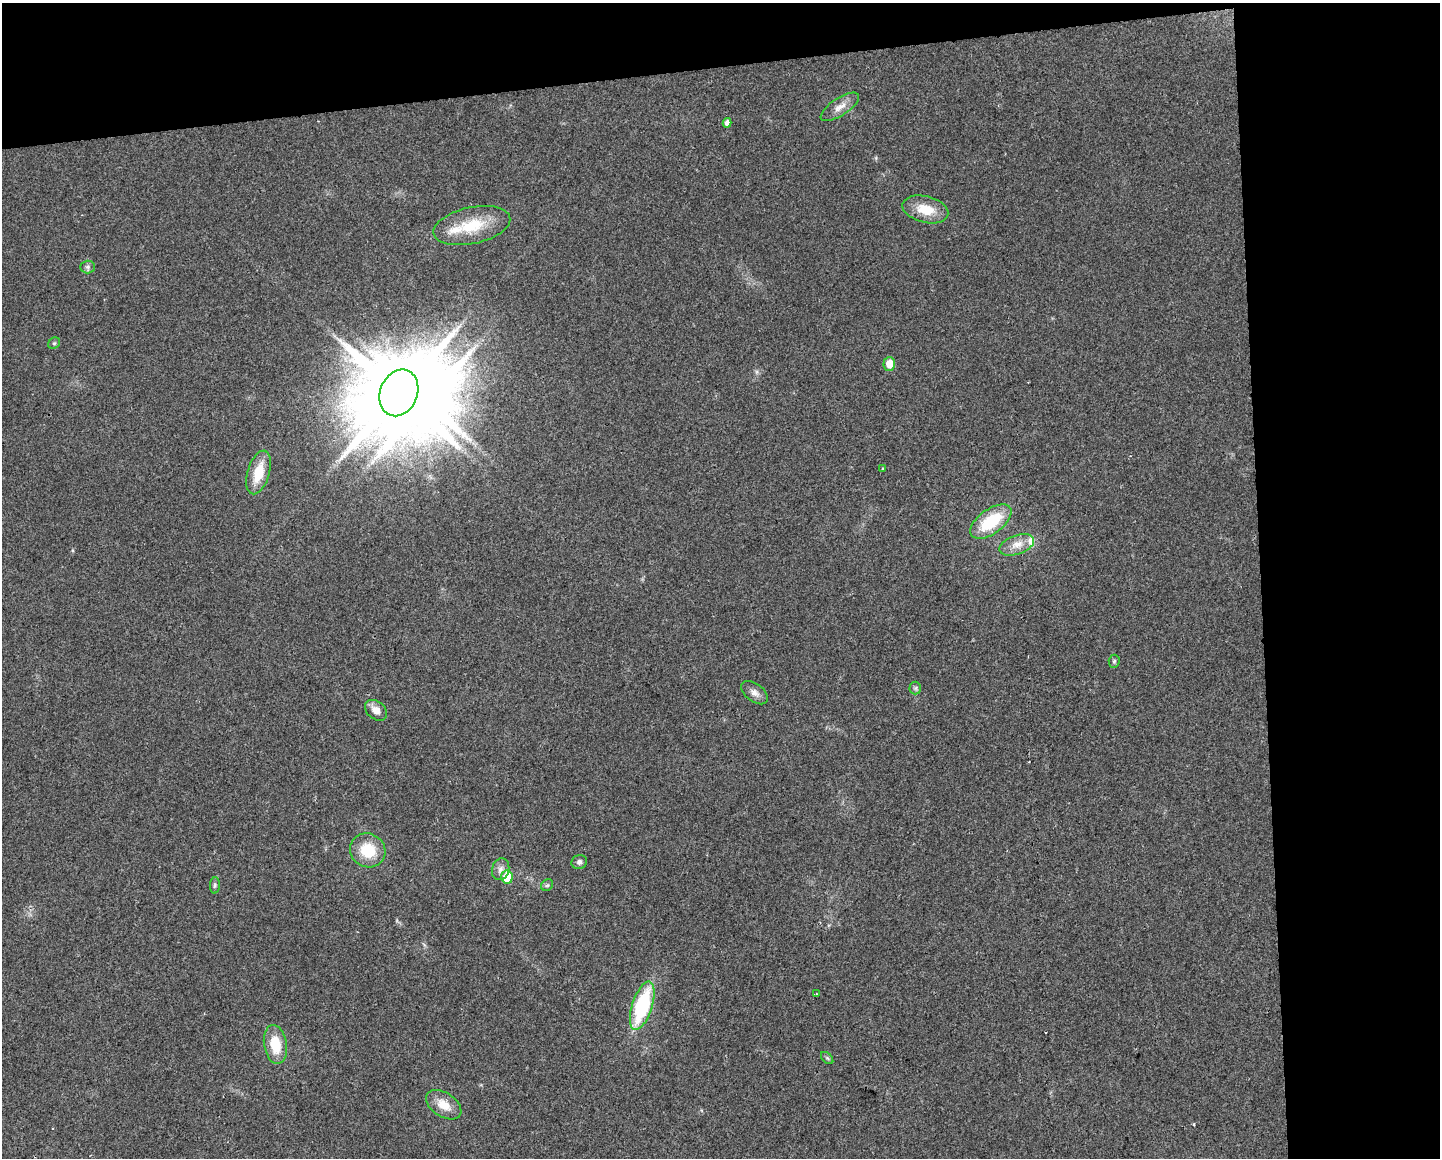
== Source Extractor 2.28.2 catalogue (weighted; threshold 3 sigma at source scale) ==
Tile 3 of 3 x 4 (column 3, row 1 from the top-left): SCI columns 2888-4325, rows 3469-4624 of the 4379 x 4624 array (HDU 1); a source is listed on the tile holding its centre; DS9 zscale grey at full resolution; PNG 1442 x 1160 px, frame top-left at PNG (2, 3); each listed source drawn as its Kron ellipse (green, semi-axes under 4 px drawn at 4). Shown black and unused: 18% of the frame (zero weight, under 2 of 3 exposures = <1% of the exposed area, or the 3 px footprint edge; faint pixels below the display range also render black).
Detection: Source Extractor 2.28.2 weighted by HDU 2 'WHT'; one run over the whole footprint, this tile lists its part. Background 0.0451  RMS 0.0067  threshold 0.0301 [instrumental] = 3 sigma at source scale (4.5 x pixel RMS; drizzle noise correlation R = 1.50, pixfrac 1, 0.0396/0.0396 arcsec/px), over >= 5 px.
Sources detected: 31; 1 inside a brighter object's white glare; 1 cosmic-ray / hot-pixel residue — neither listed nor drawn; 2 inside a brighter listed object's ellipse — not listed separately; the other 27 listed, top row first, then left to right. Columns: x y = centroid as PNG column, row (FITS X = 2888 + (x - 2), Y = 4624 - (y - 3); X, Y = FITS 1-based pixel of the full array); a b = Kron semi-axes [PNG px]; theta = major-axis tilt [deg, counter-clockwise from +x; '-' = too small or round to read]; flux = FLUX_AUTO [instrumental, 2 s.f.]
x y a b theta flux
840 107 22 8 33 6.5
727 123 5 4 - 2.8
925 209 23 13 -14 16
472 226 39 18 12 27
88 267 7 6 - 1.7
54 343 6 5 - 1.1
889 364 7 5 88 9.5
399 393 24 18 68 11000
883 469 3 3 - 2
258 472 22 11 73 17
991 522 24 12 36 33
1017 545 18 9 19 7.5
1114 661 6 5 - 1.2
915 688 6 6 - 1.2
755 693 15 9 -37 4
376 710 12 8 -39 5.9
368 850 18 16 -29 22
579 862 8 7 - 2.3
501 869 11 8 75 3.7
507 877 6 5 - 18
215 885 8 5 87 1.4
547 885 6 5 - 1.2
816 994 2 2 - 0.73
642 1006 25 10 72 60
275 1045 19 11 -80 18
827 1058 7 4 -45 1.2
444 1105 20 12 -33 11